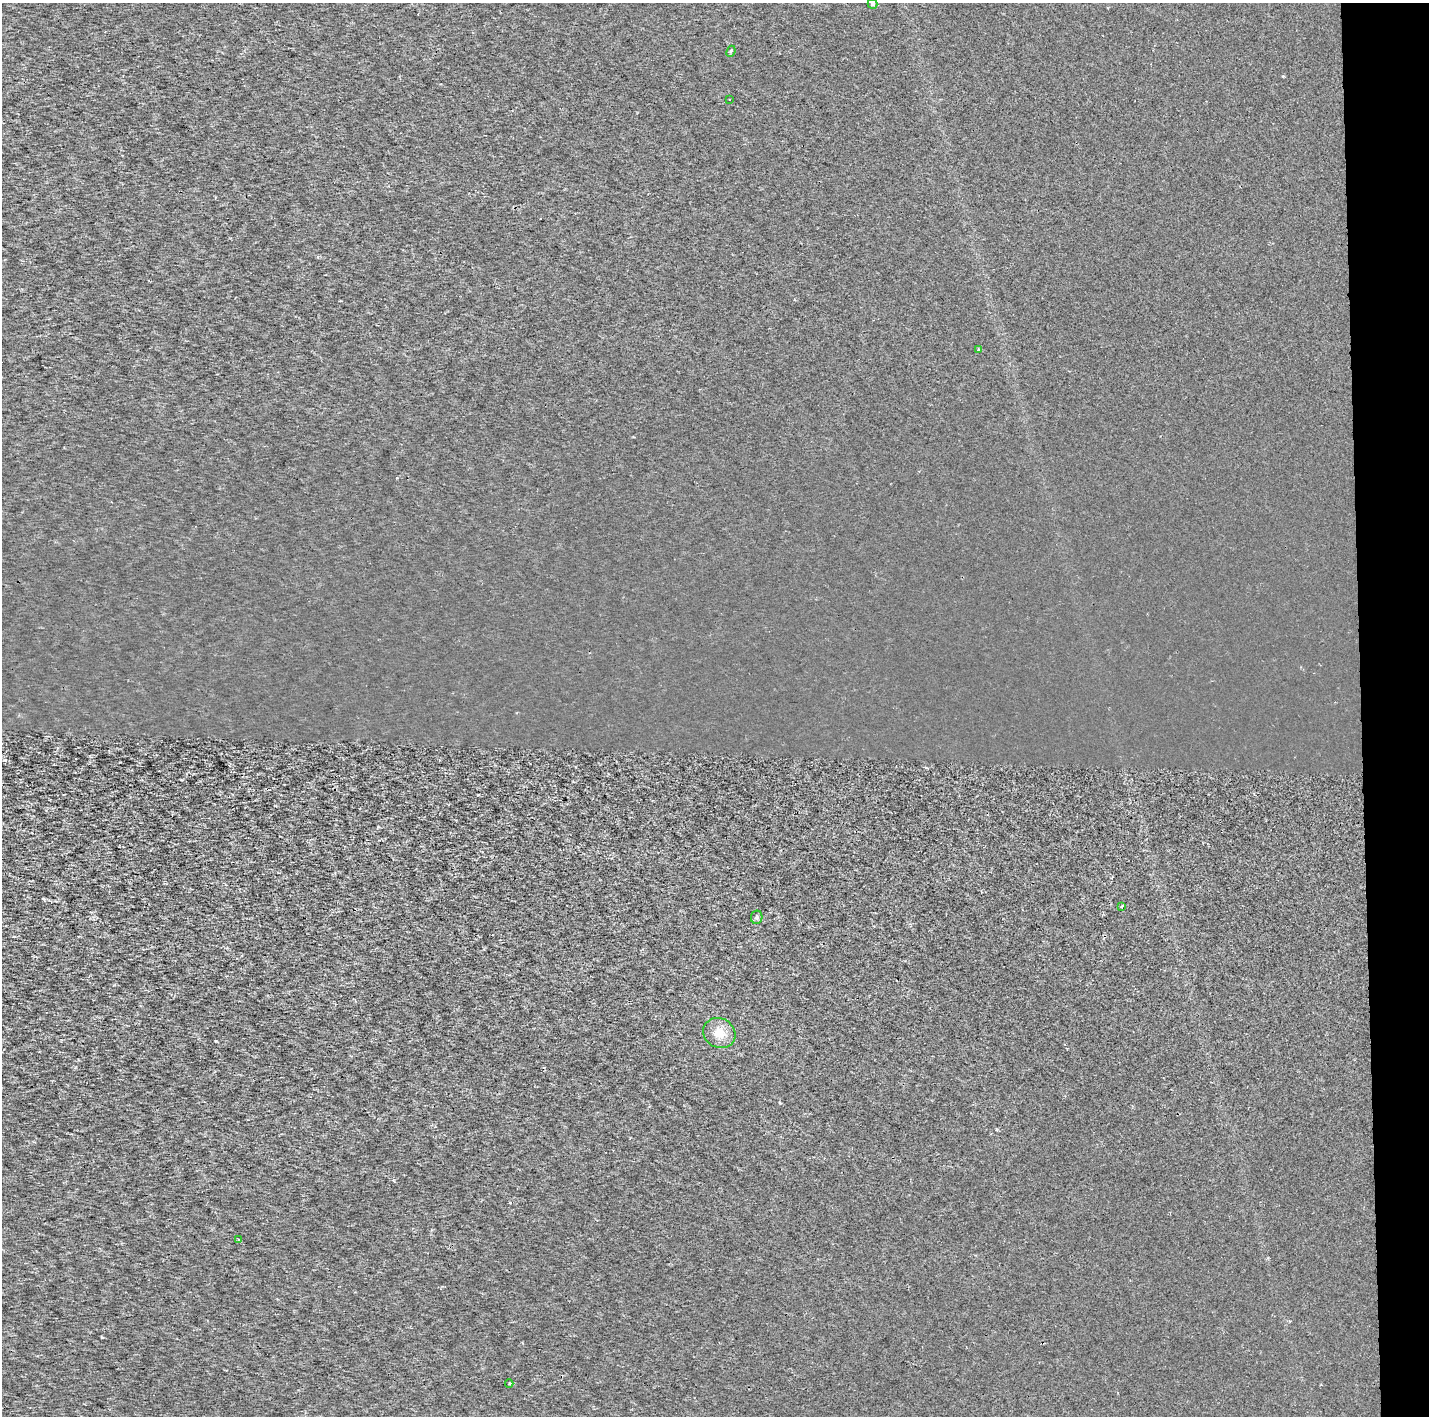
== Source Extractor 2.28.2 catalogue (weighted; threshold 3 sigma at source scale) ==
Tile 6 of 3 x 3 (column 3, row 2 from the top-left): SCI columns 5515-6941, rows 1415-2828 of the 7053 x 4355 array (HDU 1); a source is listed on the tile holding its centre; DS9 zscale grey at full resolution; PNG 1431 x 1418 px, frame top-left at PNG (2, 3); each listed source drawn as its Kron ellipse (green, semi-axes under 4 px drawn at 4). Shown black and unused: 5% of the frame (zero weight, under 2 of 3 exposures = <1% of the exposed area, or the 3 px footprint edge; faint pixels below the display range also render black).
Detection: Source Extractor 2.28.2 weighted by HDU 2 'WHT'; one run over the whole footprint, this tile lists its part. Background 1.73e-04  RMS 0.0022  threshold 0.0101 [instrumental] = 3 sigma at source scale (4.5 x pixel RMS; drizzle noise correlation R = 1.50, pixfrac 1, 0.0396/0.0396 arcsec/px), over >= 5 px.
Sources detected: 11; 2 cosmic-ray / hot-pixel residue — neither listed nor drawn; the other 9 listed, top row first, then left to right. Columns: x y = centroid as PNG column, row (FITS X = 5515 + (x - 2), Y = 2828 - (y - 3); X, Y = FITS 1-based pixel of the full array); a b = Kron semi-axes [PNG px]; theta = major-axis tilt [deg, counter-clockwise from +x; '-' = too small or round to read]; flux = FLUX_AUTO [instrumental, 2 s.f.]
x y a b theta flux
872 4 5 4 - 0.49
731 51 6 4 65 0.44
730 99 2 2 - 0.19
978 349 3 3 - 0.23
1121 906 3 2 - 0.28
757 917 7 6 - 0.52
719 1033 17 14 -31 3.1
239 1240 3 3 - 0.4
509 1383 4 4 - 0.31
Isophote crosses this tile's border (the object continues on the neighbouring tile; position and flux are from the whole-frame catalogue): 1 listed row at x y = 872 4